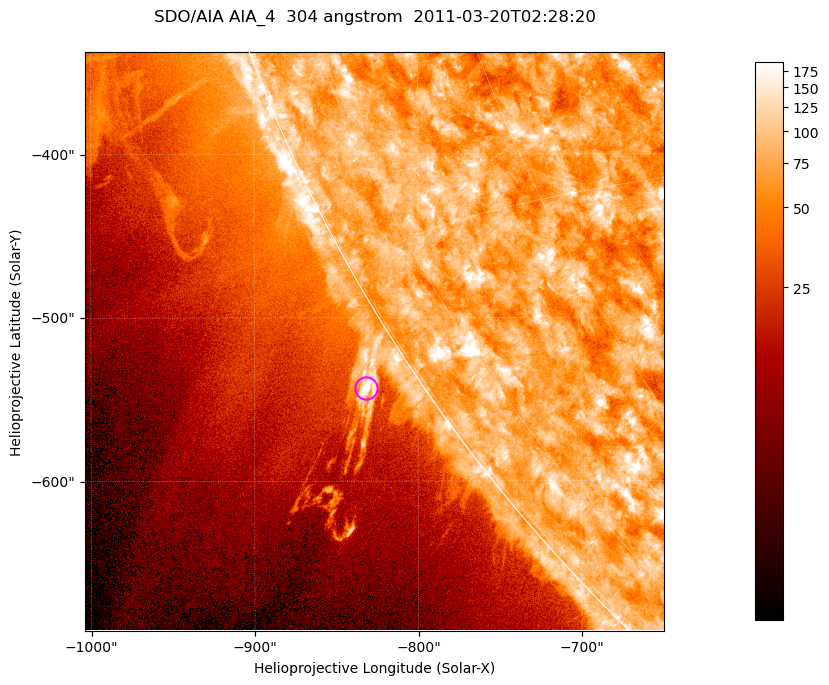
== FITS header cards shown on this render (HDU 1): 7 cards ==
TELESCOP= 'SDO/AIA '           / For AIA: SDO/AIA
INSTRUME= 'AIA_4   '           / For AIA: AIA_ATA1, AIA_ATA2, AIA_ATA3 or AIA_AT
WAVELNTH=                  304 / [angstrom] Wavelength
WAVEUNIT= 'angstrom'           / Wavelength unit: angstrom
DATE-OBS= '2011-03-20T02:28:20.133' / [ISO] Date when observation started; ISO 8
CTYPE1  = 'HPLN-TAN'           / CTYPE1; Typically HPLN
CTYPE2  = 'HPLT-TAN'           / CTYPE2; Typically HPLT

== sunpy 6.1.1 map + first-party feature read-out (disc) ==
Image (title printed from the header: SDO/AIA AIA_4  304 angstrom  2011-03-20T02:28:20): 590 x 590 px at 0.6 arcsec/px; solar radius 964 arcsec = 1606 px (partial field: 1.9% of the solar disc is inside the frame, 44% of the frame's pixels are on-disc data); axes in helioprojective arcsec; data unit not stated in the header (colour bar unlabelled)
Orientation: roll -0.132 deg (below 1 deg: not rotated)
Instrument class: DISC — disc imager (sunpy class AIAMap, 304 A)
Bright regions (active regions / flare kernels): reference = the on-disc median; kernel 5 px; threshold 5 sigma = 112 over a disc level ~75.1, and >= 1.15x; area >= 348 px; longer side >= 7 px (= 4.2 arcsec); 0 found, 0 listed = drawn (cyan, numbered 1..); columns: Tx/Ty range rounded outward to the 2 arcsec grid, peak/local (2 s.f.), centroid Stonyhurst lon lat
Off-limb structures (1.02-1.3 R_sun): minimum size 174 px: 9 found; the strongest spans PA ~120..125 deg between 1.02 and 1.06 R_sun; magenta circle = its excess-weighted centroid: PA ~125 deg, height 1.03 R_sun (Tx ~-832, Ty ~-542 arcsec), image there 7.4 x the reference